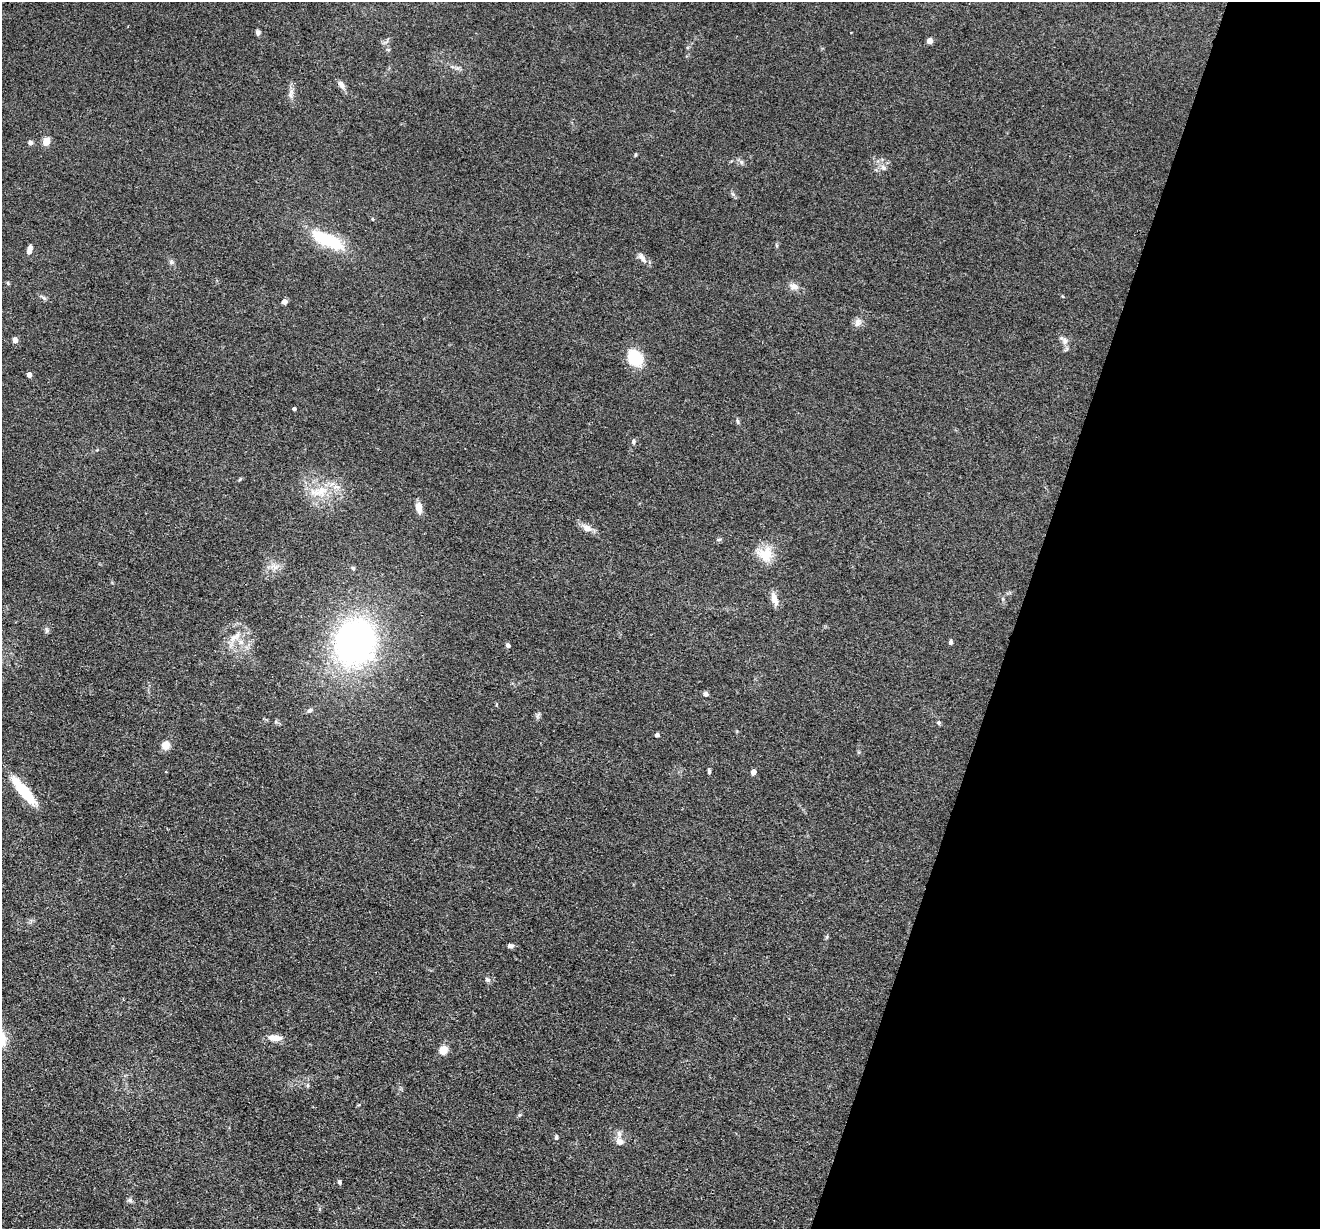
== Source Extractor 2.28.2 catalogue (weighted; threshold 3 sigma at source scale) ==
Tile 8 of 4 x 4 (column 4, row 2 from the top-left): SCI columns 3958-5275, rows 2583-3809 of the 5276 x 5292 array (HDU 1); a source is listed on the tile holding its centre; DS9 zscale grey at full resolution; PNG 1322 x 1231 px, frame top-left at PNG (2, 2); no overlay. Shown black and unused: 23% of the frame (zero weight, under 3 of 4 exposures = <1% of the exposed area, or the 3 px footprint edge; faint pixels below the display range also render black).
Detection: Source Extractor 2.28.2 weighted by HDU 2 'WHT'; one run over the whole footprint, this tile lists its part. Background 0.0803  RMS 0.0062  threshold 0.028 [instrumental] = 3 sigma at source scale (4.5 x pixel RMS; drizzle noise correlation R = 1.50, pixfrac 1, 0.05/0.05 arcsec/px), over >= 5 px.
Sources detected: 57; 1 inside a brighter object's white glare — not listed; the other 56 listed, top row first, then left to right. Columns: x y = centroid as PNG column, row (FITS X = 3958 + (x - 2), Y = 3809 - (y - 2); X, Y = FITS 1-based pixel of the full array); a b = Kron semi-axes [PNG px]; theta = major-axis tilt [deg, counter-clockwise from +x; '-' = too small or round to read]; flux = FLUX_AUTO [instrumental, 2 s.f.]
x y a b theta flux
258 32 6 5 - 1.7
930 41 4 4 - 6.7
341 85 11 6 -56 3.1
290 94 12 6 79 2.9
46 141 9 7 69 5.3
30 142 6 5 - 1.7
635 155 5 3 - 0.62
741 162 6 4 -88 1.1
372 219 4 3 - 0.51
329 240 40 18 -29 27
29 250 10 5 73 3.7
642 258 15 6 -54 3.3
171 262 6 5 - 1.3
8 283 6 3 -72 0.6
794 286 12 9 -14 3.5
44 298 7 4 -19 1.1
284 301 5 5 - 3
858 322 13 8 71 3.2
15 340 4 4 - 4.7
1064 340 16 7 -45 3.3
635 358 15 12 -53 25
29 374 4 4 - 4.5
294 409 4 3 - 1.4
738 421 7 4 -81 1
633 441 6 5 - 1.3
240 479 5 4 - 0.69
321 491 23 12 15 14
418 507 10 7 -81 5.7
587 528 13 9 -20 4.4
719 539 6 4 19 0.84
766 554 21 19 -88 12
274 567 13 4 -28 2.6
353 568 5 5 - 1.1
774 599 16 8 -70 4.8
47 630 7 5 -69 1.3
237 635 10 7 46 3.6
241 642 9 6 -36 3.1
355 642 36 31 71 230
951 642 6 5 - 1.3
508 645 5 4 - 1.9
706 694 6 5 - 1.6
309 710 7 5 39 1.3
938 723 5 5 - 1
657 735 4 4 - 2
165 745 5 5 - 20
709 771 7 4 -89 1
753 772 4 4 - 5.3
23 791 36 10 -50 23
510 946 7 5 5 1.9
487 980 6 4 -1 1.1
275 1038 15 7 -1 6.4
443 1050 5 5 - 21
556 1137 7 4 90 1.1
619 1142 9 9 - 3.9
339 1182 7 4 -76 1
129 1200 7 6 - 1.4